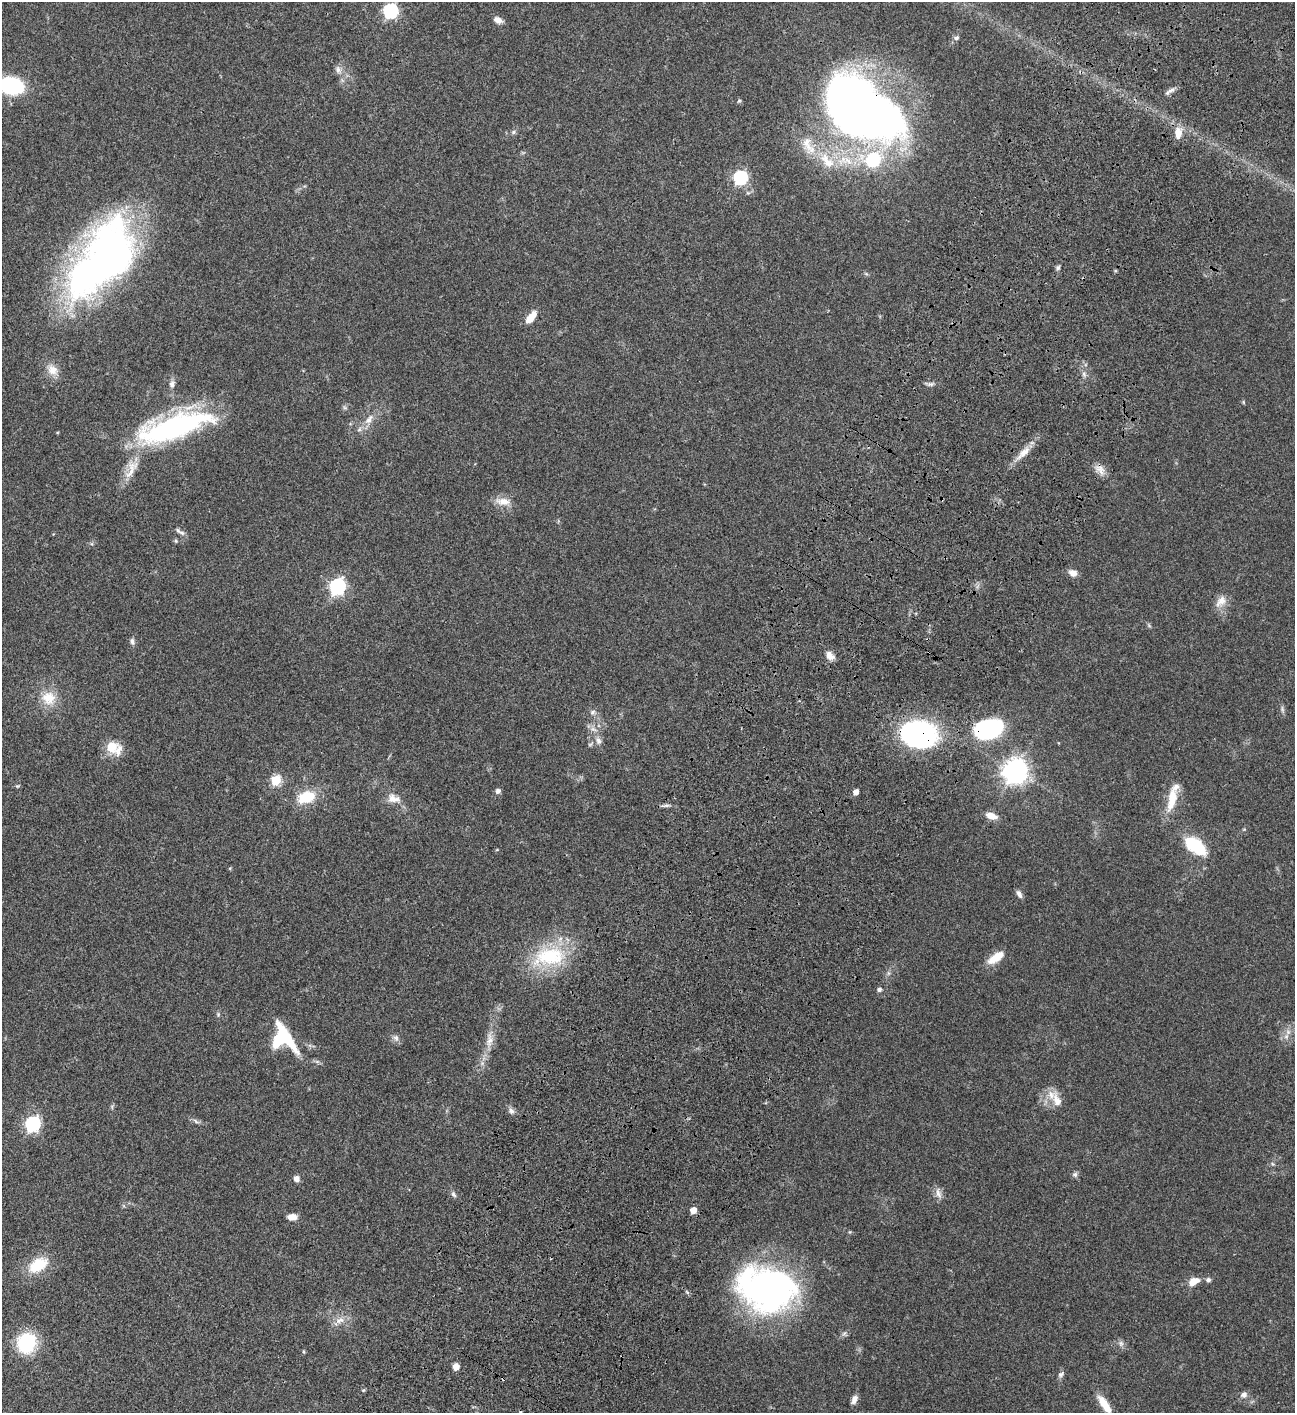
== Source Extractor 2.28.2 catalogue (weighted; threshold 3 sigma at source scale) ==
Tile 10 of 4 x 4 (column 2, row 3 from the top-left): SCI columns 1798-3090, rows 1614-3024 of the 6053 x 6052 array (HDU 1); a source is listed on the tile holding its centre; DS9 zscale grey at full resolution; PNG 1297 x 1415 px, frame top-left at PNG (2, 2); no overlay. Shown black and unused: <1% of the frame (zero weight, under 3 of 4 exposures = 13% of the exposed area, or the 3 px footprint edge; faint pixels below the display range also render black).
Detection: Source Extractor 2.28.2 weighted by HDU 2 'WHT'; one run over the whole footprint, this tile lists its part. Background 0.0647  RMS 0.0059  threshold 0.0264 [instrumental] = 3 sigma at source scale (4.5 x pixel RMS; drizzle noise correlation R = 1.50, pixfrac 1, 0.05/0.05 arcsec/px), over >= 5 px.
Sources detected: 97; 2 inside a brighter object's white glare — not listed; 5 inside a brighter listed object's ellipse — not listed separately; the other 90 listed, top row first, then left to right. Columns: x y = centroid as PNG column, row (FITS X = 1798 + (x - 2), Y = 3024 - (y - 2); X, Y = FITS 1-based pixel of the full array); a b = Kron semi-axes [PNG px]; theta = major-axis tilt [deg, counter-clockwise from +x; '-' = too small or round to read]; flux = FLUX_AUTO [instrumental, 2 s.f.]
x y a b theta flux
390 11 6 6 - 110
498 20 10 7 -25 3.3
956 38 8 5 21 1.4
338 70 13 8 -60 3.3
11 86 22 16 -8 42
1170 91 16 5 34 2.2
739 101 6 4 42 0.74
861 110 79 46 -34 480
513 132 7 5 23 1.2
1178 133 16 9 88 6.4
827 161 29 14 -49 16
740 178 6 6 - 95
102 259 94 44 54 310
1058 268 7 5 62 1.1
531 317 15 7 51 7.3
53 370 18 14 -48 6.5
1084 374 7 4 -72 1.3
172 384 11 7 75 2.6
931 384 11 5 14 1.6
1243 402 6 4 -88 0.6
369 419 17 8 52 5.4
173 427 89 26 17 110
1023 453 27 8 43 7.2
131 468 33 14 64 12
1100 469 16 10 -51 4.4
503 501 21 9 -5 6.5
181 533 9 6 -30 1.9
1073 573 10 8 -23 3.6
337 586 7 6 - 160
1221 601 19 12 50 5.8
1149 625 7 5 -59 0.85
132 641 9 6 -70 1.8
830 656 13 8 -55 3.8
48 698 19 18 - 12
1282 709 10 4 -78 1.3
592 712 8 8 - 1.9
593 729 12 6 -15 2.5
989 729 26 17 17 76
918 734 36 26 -6 96
598 741 11 8 -61 2.8
591 744 10 5 38 1.1
111 747 14 13 - 11
1015 771 8 8 - 570
276 780 5 5 - 36
17 786 6 4 33 0.69
498 791 6 5 - 2
856 792 5 4 - 4.1
306 797 21 12 18 18
393 799 20 12 -14 6.3
1172 799 33 11 78 13
666 805 10 4 11 1.4
991 816 13 7 -19 4.9
1196 846 26 13 -36 25
497 850 5 3 - 0.46
1019 894 10 6 -62 2.2
549 956 49 28 9 41
996 958 22 9 34 9
888 973 7 4 -72 0.99
879 990 5 5 - 1.7
218 1014 6 5 - 0.91
286 1036 41 9 -57 23
1286 1036 9 7 88 2.6
396 1038 11 7 -49 2.2
489 1039 26 10 84 7.2
1057 1100 26 11 -70 7.1
511 1111 10 7 -67 2.1
196 1121 10 5 -31 1.5
32 1124 7 6 - 130
1272 1164 6 5 - 0.97
1075 1174 7 7 - 1.5
296 1179 6 6 - 3.3
938 1193 17 7 -76 3.3
453 1194 9 6 -58 1.5
693 1210 5 4 - 7.4
292 1217 12 7 -2 3.9
38 1265 27 16 33 17
1208 1280 7 6 - 1.5
1194 1281 13 8 27 6.4
769 1288 51 39 -1 230
340 1320 15 9 21 5
844 1333 9 5 62 1.4
26 1343 15 13 70 44
1121 1343 8 7 - 1.9
303 1352 6 3 -81 0.61
456 1367 6 5 - 5.3
1061 1374 10 6 46 1.6
363 1390 5 5 - 0.64
1244 1395 9 8 - 2.5
854 1399 10 6 65 3
1104 1404 24 8 -55 10
Overlapping masked pixels (flux is a lower limit): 4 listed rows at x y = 861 110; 989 729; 918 734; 769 1288
Isophote crosses this tile's border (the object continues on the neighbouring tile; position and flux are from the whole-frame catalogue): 3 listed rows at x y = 11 86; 102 259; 1104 1404